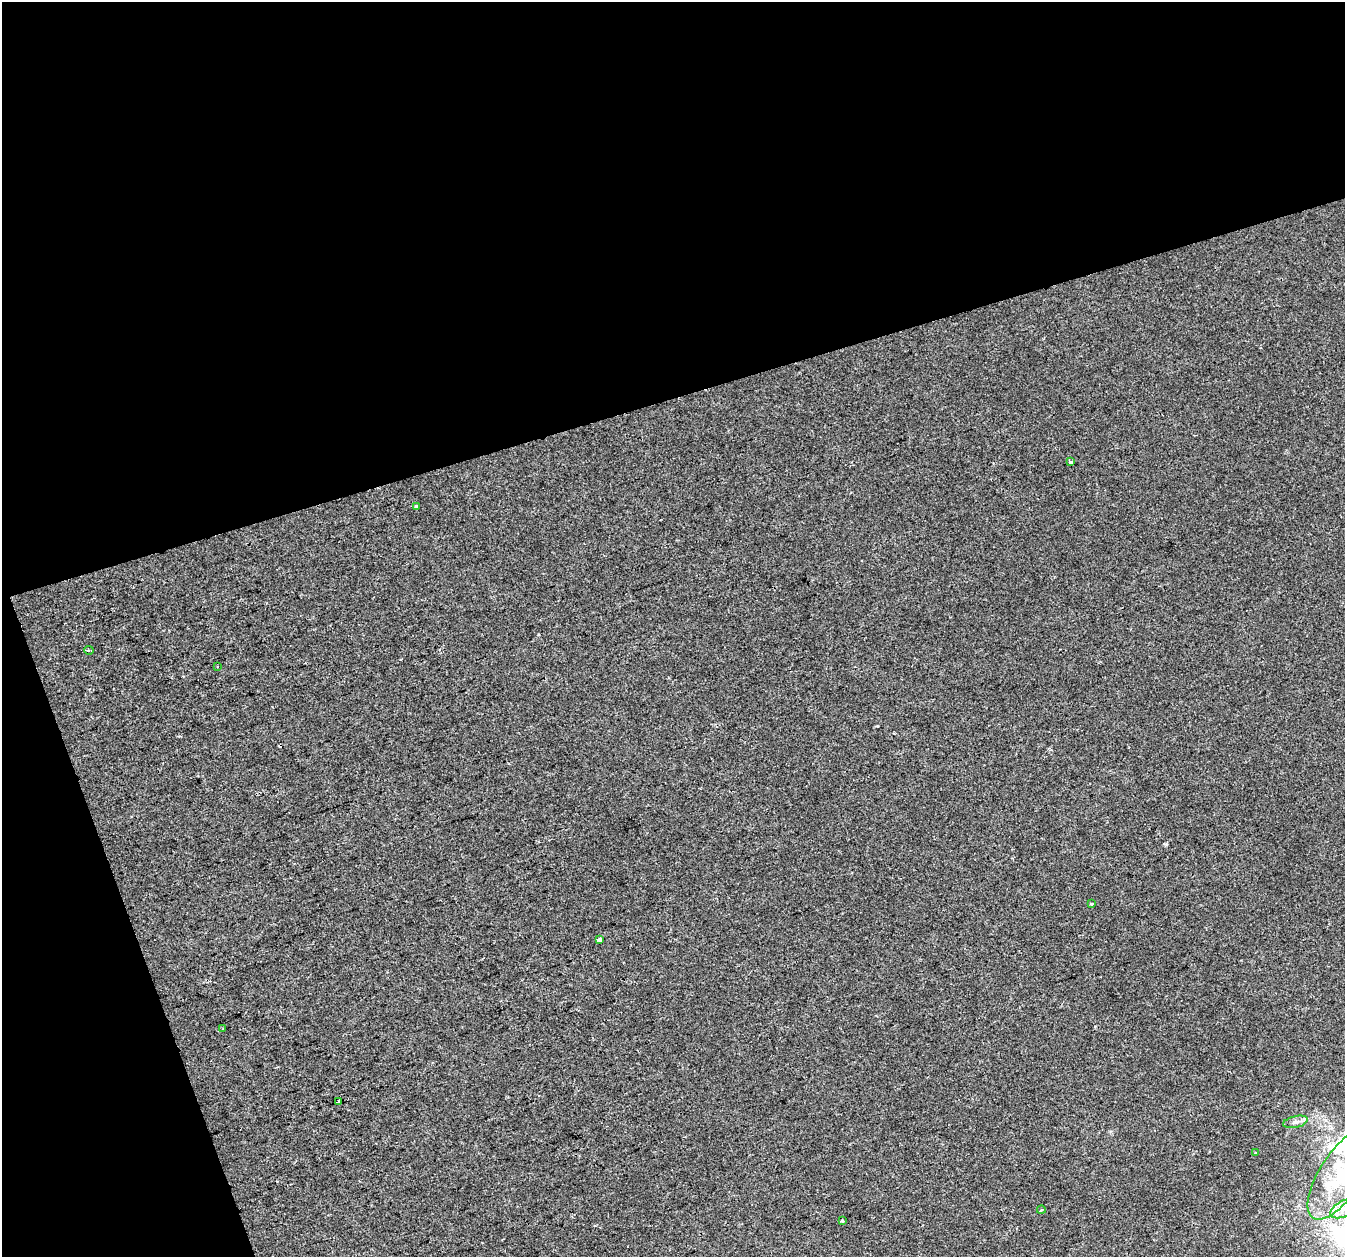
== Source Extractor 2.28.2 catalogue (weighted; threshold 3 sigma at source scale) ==
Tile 1 of 2 x 2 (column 1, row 1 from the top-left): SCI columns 1-1343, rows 1313-2567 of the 2686 x 2608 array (HDU 1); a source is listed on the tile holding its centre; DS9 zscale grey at full resolution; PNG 1347 x 1259 px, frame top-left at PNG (2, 2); each listed source drawn as its Kron ellipse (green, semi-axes under 4 px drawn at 4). Shown black and unused: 37% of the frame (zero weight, under 2 of 3 exposures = <1% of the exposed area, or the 3 px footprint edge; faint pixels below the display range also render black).
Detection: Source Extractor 2.28.2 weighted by HDU 2 'WHT'; one run over the whole footprint, this tile lists its part. Background 2.02e-04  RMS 0.0041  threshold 0.0184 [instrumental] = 3 sigma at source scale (4.5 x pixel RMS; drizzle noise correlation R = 1.50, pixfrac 1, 0.0396/0.0396 arcsec/px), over >= 5 px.
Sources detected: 16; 2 inside a brighter listed object's ellipse — not listed separately; the other 14 listed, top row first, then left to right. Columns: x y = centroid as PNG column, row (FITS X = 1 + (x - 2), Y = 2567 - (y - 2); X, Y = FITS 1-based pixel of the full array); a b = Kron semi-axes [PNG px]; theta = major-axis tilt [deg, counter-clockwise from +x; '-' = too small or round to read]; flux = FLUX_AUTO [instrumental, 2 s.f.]
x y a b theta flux
1070 462 3 3 - 2.3
416 507 3 3 - 0.85
89 650 5 2 - 0.74
218 666 3 2 - 0.37
1091 904 4 3 - 0.63
600 939 4 3 - 1.9
223 1029 3 2 - 0.7
339 1101 3 3 - 3.3
1295 1122 12 5 13 1.8
1256 1153 3 2 - 0.66
1342 1173 53 21 57 27
1344 1209 14 8 28 3.5
1041 1210 4 3 - 0.36
842 1221 3 3 - 0.77
Isophote crosses this tile's border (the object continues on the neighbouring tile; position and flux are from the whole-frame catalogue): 2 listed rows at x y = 1342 1173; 1344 1209
Unlisted compact peaks at least as high as the median listed source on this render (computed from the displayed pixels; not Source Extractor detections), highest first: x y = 1166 844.